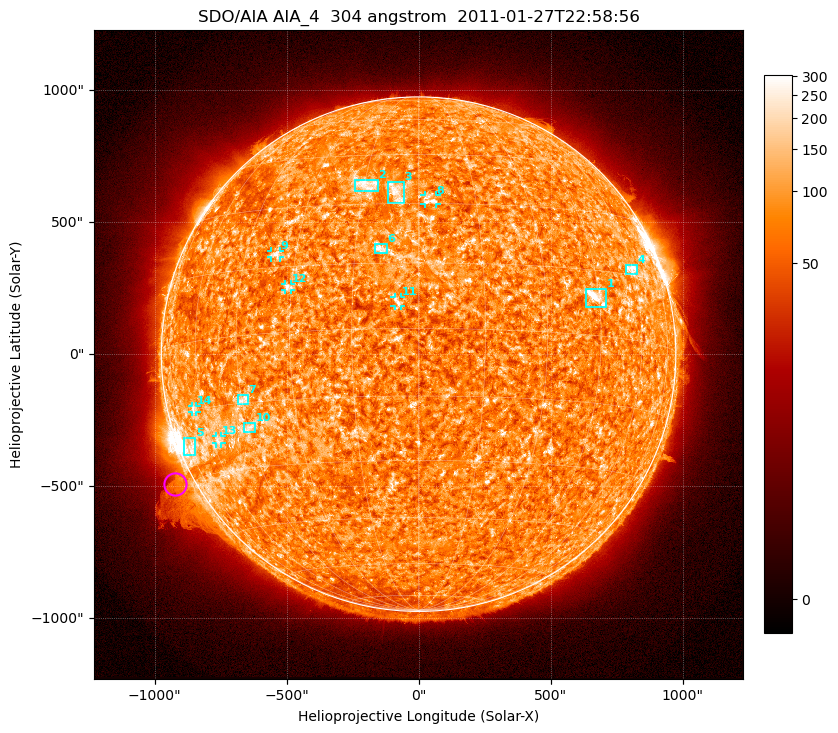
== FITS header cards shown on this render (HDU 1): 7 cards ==
TELESCOP= 'SDO/AIA '           / For AIA: SDO/AIA
INSTRUME= 'AIA_4   '           / For AIA: AIA_ATA1, AIA_ATA2, AIA_ATA3 or AIA_AT
WAVELNTH=                  304 / [angstrom] Wavelength
WAVEUNIT= 'angstrom'           / Wavelength unit: angstrom
DATE-OBS= '2011-01-27T22:58:56.123' / [ISO] Date when observation started; ISO 8
CTYPE1  = 'HPLN-TAN'           / CTYPE1; Typically HPLN
CTYPE2  = 'HPLT-TAN'           / CTYPE2; Typically HPLT

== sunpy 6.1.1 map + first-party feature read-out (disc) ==
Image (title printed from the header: SDO/AIA AIA_4  304 angstrom  2011-01-27T22:58:56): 2048 x 2048 px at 1.2 arcsec/px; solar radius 975 arcsec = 812 px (full disc in frame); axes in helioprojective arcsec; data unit not stated in the header (colour bar unlabelled)
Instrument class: DISC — disc imager (sunpy class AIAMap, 304 A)
Bright regions (active regions / flare kernels): reference = the median radial profile (limb darkening/brightening removed); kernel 17 px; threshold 5 sigma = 111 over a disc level ~85.4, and >= 1.15x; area >= 51 px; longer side >= 19 px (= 23 arcsec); searched inside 0.97 R_sun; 14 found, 14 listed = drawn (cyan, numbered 1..; 6 of them under ~33 arcsec drawn as corner ticks so the feature stays visible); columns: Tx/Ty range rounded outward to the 5 arcsec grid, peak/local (2 s.f.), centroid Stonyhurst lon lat
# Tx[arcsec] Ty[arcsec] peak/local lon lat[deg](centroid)
1 635..715 175..250 7.7 +44 +9
2 -240..-155 615..660 3.4 -14 +36
3 -115..-55 570..655 3.5 -6 +33
4 785..830 300..340 3.9 +60 +17
5 -890..-845 -385..-315 4.7 -74 -23
6 -165..-120 380..420 3.6 -9 +18
7 -685..-645 -190..-155 2.9 -44 -14
8 20..70 565..600 3.4 +3 +31
9 -560..-525 365..390 3.3 -35 +18
10 -660..-620 -300..-260 2.6 -44 -21
11 -95..-65 180..215 3.5 -5 +6
12 -510..-480 240..270 3.2 -31 +10
13 -770..-745 -340..-310 2.7 -57 -23
14 -860..-840 -220..-195 2.7 -64 -15
Off-limb structures (1.02-1.3 R_sun): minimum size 578 px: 8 found; the strongest spans PA ~100..140 deg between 1.02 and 1.3 R_sun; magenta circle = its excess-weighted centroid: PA ~120 deg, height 1.07 R_sun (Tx ~-925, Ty ~-495 arcsec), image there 4.6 x the reference